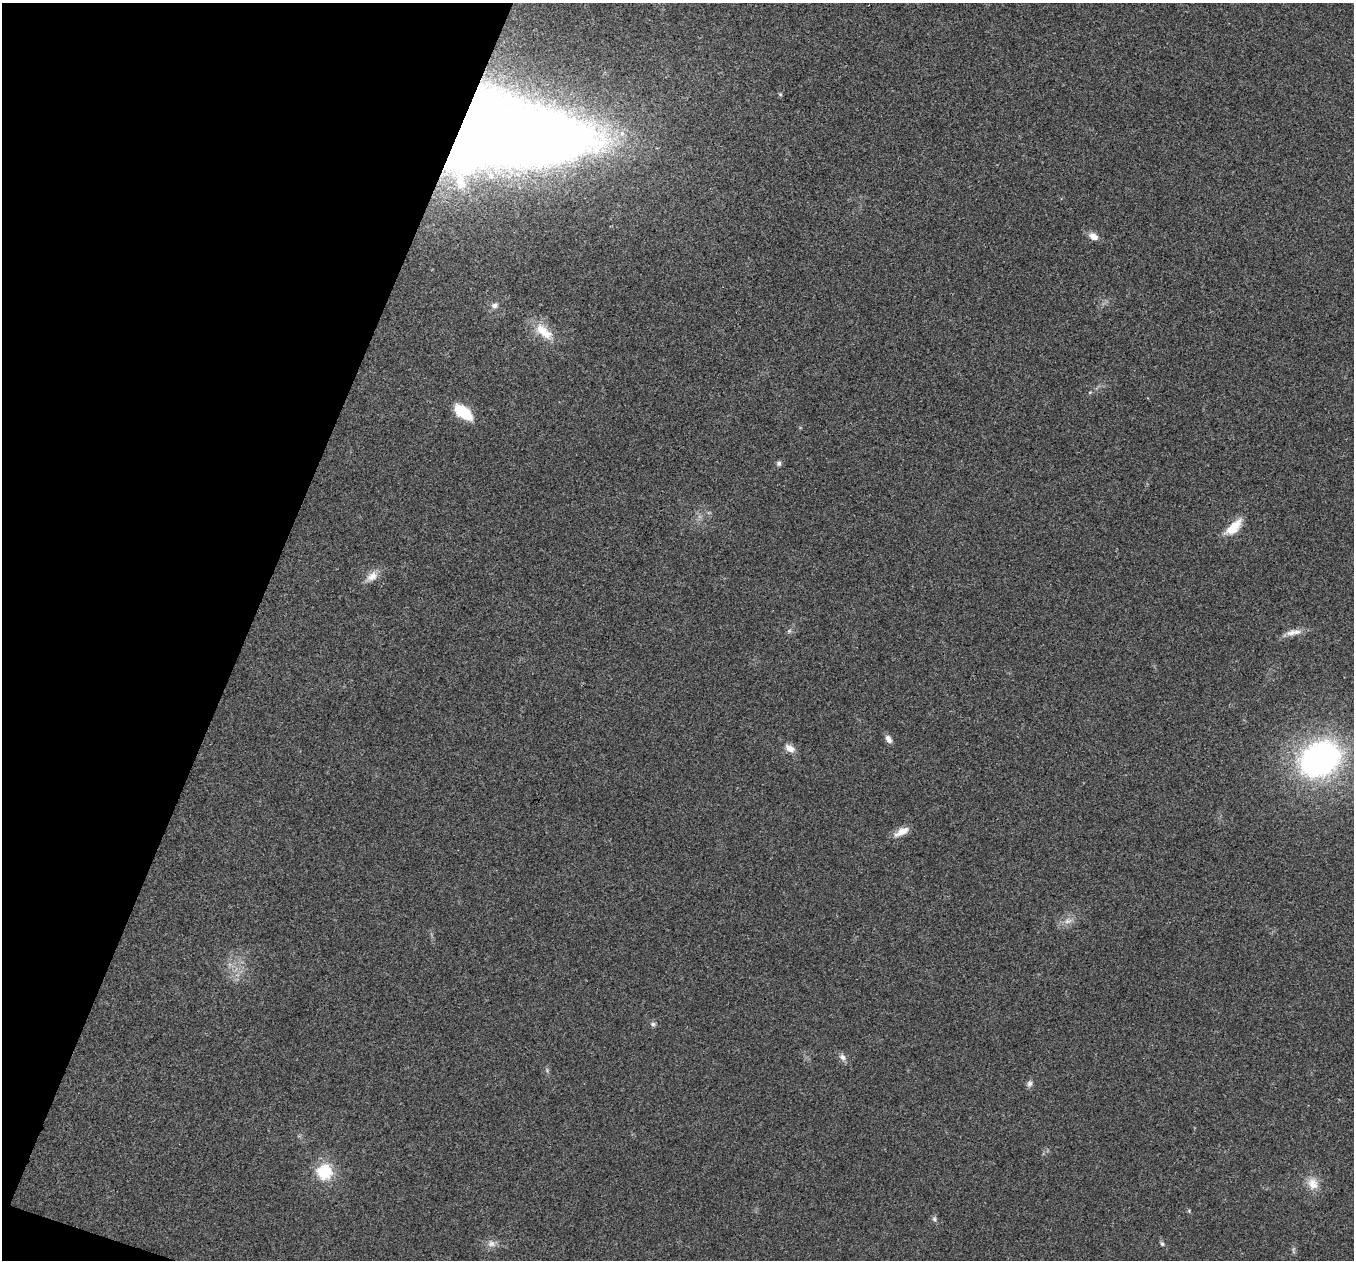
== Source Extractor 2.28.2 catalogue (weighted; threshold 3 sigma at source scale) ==
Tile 9 of 4 x 4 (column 1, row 3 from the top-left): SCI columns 3-1354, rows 1393-2650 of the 5419 x 5431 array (HDU 1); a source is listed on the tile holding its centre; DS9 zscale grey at full resolution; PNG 1356 x 1262 px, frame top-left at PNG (2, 3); no overlay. Shown black and unused: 19% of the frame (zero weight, under 3 of 4 exposures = <1% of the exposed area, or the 3 px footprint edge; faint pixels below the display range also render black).
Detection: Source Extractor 2.28.2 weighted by HDU 2 'WHT'; one run over the whole footprint, this tile lists its part. Background 0.021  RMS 0.004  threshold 0.0182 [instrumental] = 3 sigma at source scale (4.5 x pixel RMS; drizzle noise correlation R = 1.50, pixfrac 1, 0.05/0.05 arcsec/px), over >= 5 px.
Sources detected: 27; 1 too faint to see at this stretch — not listed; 1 inside a brighter listed object's ellipse — not listed separately; the other 25 listed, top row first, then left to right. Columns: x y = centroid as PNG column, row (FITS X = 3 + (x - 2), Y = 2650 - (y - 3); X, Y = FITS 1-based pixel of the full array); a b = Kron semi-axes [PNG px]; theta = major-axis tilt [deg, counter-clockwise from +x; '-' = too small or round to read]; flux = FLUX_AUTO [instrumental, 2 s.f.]
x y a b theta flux
509 134 131 53 -4 860
460 182 22 14 -74 8.9
1093 236 12 9 -31 3
495 305 10 8 26 1.7
544 331 29 13 -41 9
1090 392 6 3 18 0.45
463 412 22 12 -38 13
779 463 7 6 - 1
1234 527 26 11 45 7.7
372 576 18 11 41 4.2
789 631 6 4 45 0.72
1291 633 15 9 13 3.3
888 739 10 6 -60 2.1
790 748 15 9 -34 3.1
1320 759 36 27 32 130
902 832 20 8 29 4.3
1068 921 12 7 8 2.4
653 1024 7 6 - 0.96
842 1057 10 7 -49 1.9
1030 1083 9 7 83 1.4
324 1172 9 9 - 25
1313 1184 17 14 -64 5.5
934 1219 8 6 -83 1
491 1244 12 10 -12 2.6
1162 1244 6 5 - 0.74
Overlapping masked pixels (flux is a lower limit): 1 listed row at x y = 509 134